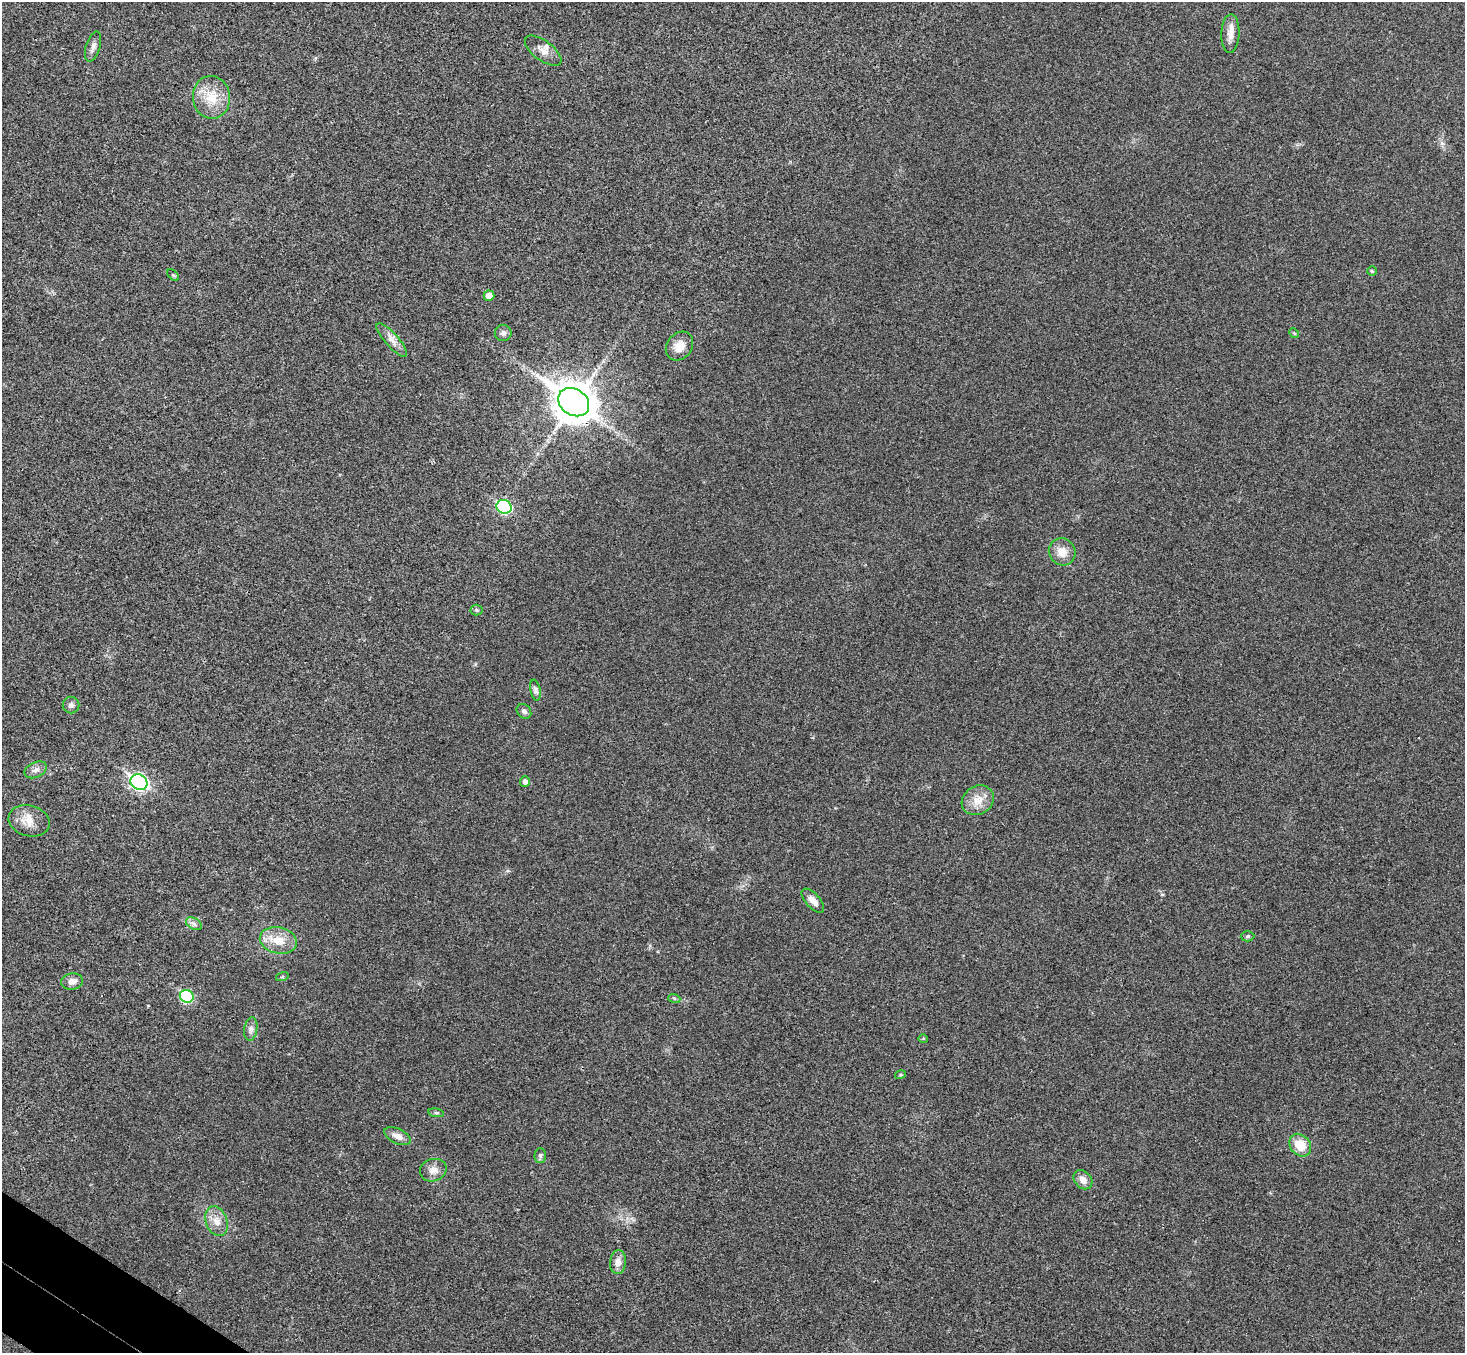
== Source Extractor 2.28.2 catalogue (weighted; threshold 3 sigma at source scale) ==
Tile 7 of 4 x 4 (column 3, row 2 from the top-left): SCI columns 2963-4425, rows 2904-4254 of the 5927 x 5945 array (HDU 1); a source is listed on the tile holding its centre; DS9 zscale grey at full resolution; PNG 1467 x 1355 px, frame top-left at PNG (2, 2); each listed source drawn as its Kron ellipse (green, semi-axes under 4 px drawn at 4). Shown black and unused: <1% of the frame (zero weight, under 3 of 4 exposures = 6% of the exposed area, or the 3 px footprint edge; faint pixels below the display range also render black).
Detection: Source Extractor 2.28.2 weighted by HDU 2 'WHT'; one run over the whole footprint, this tile lists its part. Background 0.0304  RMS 0.0054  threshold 0.0243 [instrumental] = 3 sigma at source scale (4.5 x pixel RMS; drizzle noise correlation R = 1.50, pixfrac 1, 0.05/0.05 arcsec/px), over >= 5 px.
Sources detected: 43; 1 inside a brighter listed object's ellipse — not listed separately; the other 42 listed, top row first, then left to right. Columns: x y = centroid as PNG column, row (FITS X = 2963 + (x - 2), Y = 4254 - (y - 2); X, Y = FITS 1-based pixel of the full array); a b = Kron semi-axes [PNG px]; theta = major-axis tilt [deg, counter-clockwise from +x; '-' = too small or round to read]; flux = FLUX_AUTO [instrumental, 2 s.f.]
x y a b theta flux
1230 34 19 9 88 5.1
93 47 15 7 72 2.7
543 51 21 10 -37 4.8
211 97 21 18 -84 14
1372 271 5 5 - 0.68
173 275 7 4 -45 0.8
489 296 5 5 - 5.3
503 333 8 8 - 2
1294 333 5 4 - 0.66
392 340 22 6 -48 4.1
679 346 15 12 52 7.1
574 402 16 13 -34 1300
504 507 8 6 -29 57
1062 552 14 13 - 6.6
476 610 6 5 - 0.89
535 690 10 5 -79 1.6
71 705 8 8 - 1.8
524 711 8 6 -44 1.6
35 770 12 7 26 2.6
525 781 5 5 - 2.4
139 782 9 7 -32 130
978 800 17 14 32 7.4
29 821 21 15 -15 8
813 901 15 7 -48 4.4
194 924 8 5 -29 1.9
1248 936 7 5 2 0.82
278 940 19 13 -12 9.9
282 977 6 4 17 0.72
72 981 11 8 10 3.2
187 996 7 6 - 38
674 998 6 4 -19 0.8
251 1029 12 6 81 2.2
923 1038 5 3 - 0.52
900 1075 5 3 - 0.56
436 1113 8 4 -8 0.92
397 1136 14 7 -26 4.1
1300 1145 12 10 -47 10
540 1155 7 5 89 1.1
433 1170 13 11 18 4.3
1083 1180 10 8 -46 3.9
217 1221 15 10 -69 5.5
618 1262 12 8 83 4
Overlapping masked pixels (flux is a lower limit): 1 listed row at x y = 574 402